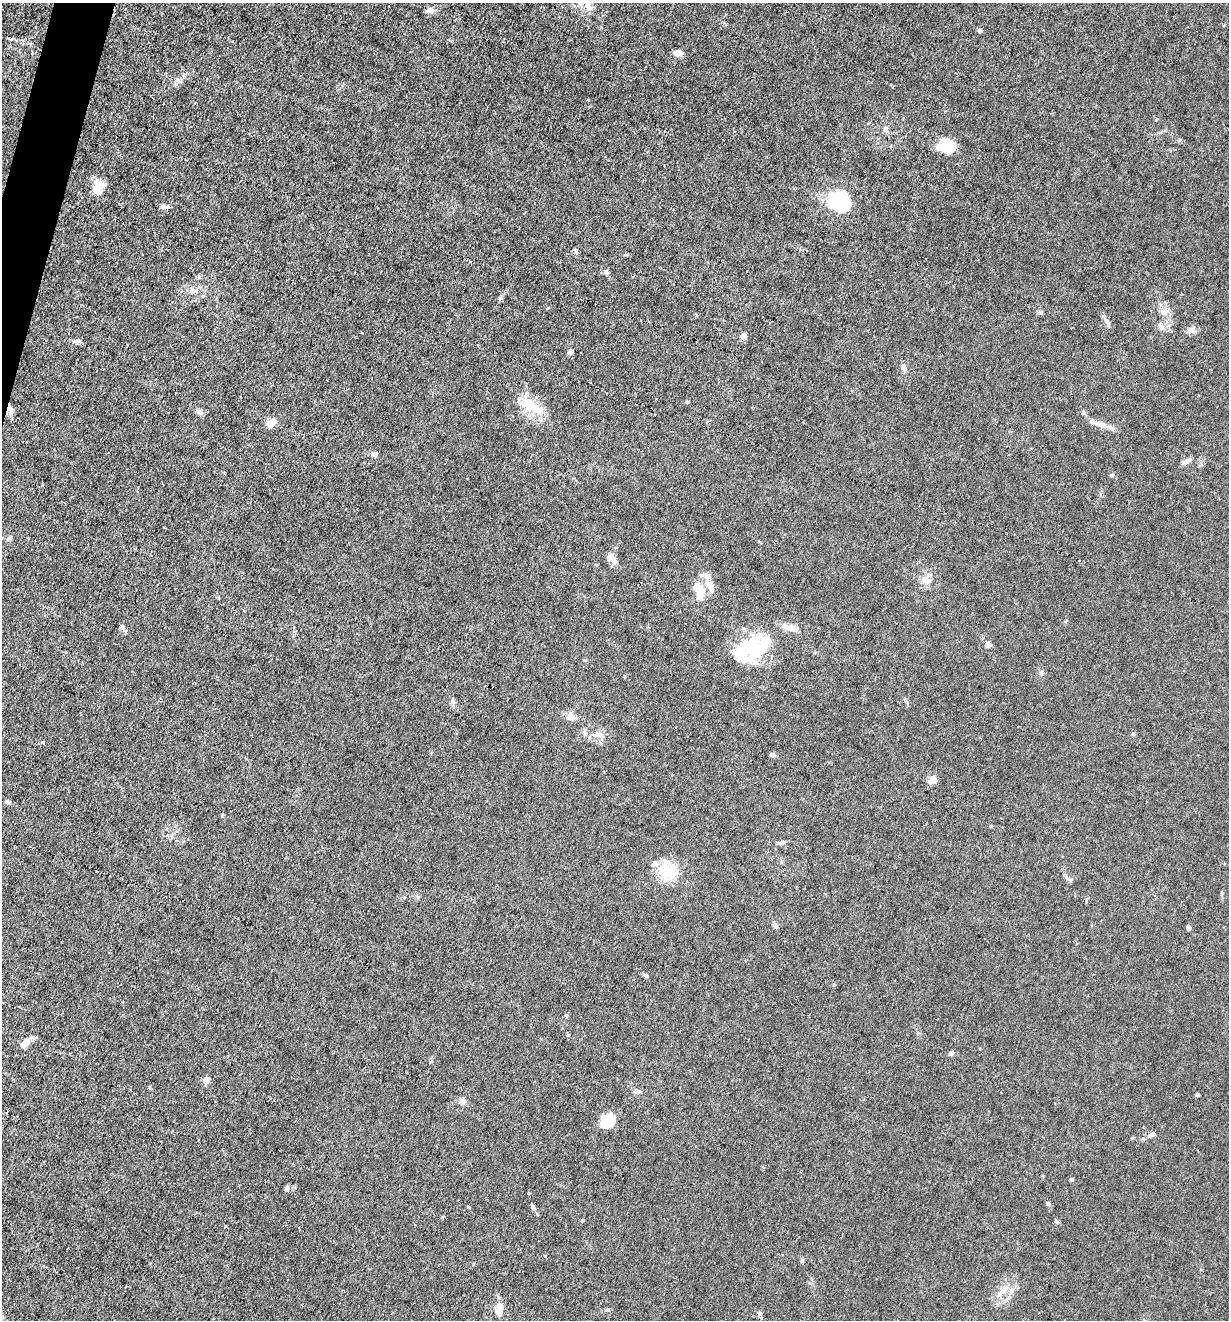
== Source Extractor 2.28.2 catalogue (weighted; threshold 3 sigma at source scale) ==
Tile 11 of 4 x 4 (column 3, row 3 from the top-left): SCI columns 2584-3810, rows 1319-2636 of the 5293 x 5273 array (HDU 1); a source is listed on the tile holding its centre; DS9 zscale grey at full resolution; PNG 1231 x 1322 px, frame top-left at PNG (2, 3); no overlay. Shown black and unused: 1% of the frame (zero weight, under 3 of 4 exposures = <1% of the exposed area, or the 3 px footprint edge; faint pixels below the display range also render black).
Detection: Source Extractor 2.28.2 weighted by HDU 2 'WHT'; one run over the whole footprint, this tile lists its part. Background 0.0242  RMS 0.003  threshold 0.0133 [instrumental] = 3 sigma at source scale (4.5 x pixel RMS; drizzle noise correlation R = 1.50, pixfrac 1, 0.05/0.05 arcsec/px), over >= 5 px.
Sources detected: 83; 4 inside a brighter object's white glare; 4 cosmic-ray / hot-pixel residue — not listed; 9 inside a brighter listed object's ellipse — not listed separately; the other 66 listed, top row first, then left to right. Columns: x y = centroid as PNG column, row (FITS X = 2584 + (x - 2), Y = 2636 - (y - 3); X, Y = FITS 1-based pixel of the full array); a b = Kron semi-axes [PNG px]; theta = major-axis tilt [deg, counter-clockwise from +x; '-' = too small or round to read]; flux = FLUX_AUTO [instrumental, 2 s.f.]
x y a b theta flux
588 6 14 8 -55 2.4
431 10 10 7 13 1.5
458 14 3 3 - 0.28
980 30 6 5 - 0.6
678 53 10 6 -1 1.8
886 129 8 7 - 0.84
949 147 15 11 -80 7.2
97 190 21 12 -70 3
843 205 32 20 -74 13
164 207 12 5 -23 0.89
576 251 7 4 -63 0.53
606 272 7 4 -18 0.52
193 291 11 7 -7 1.5
1165 312 10 6 27 1.1
1106 321 7 6 - 0.79
1161 327 11 6 -40 1.2
1191 330 9 8 - 1.2
744 336 5 5 - 2.7
77 341 9 5 0 0.86
570 352 6 5 - 0.83
903 368 8 7 - 1
687 402 4 4 - 0.34
532 407 34 10 -24 8.1
10 409 18 5 -73 1.7
199 412 9 7 -6 0.93
274 422 11 9 45 1.6
1100 424 14 7 -9 1.8
374 454 6 6 - 1.1
1186 461 13 5 30 1.2
9 538 6 5 - 0.55
612 559 18 8 -39 1.7
926 580 13 9 -49 2.2
710 584 12 10 -69 2.7
699 591 28 12 -74 4.8
122 627 7 6 - 0.63
789 628 14 9 -5 2.2
988 644 7 6 - 1
750 647 33 27 -66 16
1042 673 6 4 90 0.46
570 716 10 10 - 1.8
1133 734 5 4 - 0.39
772 755 7 5 -26 0.7
933 780 11 8 45 2
8 802 7 5 -7 0.73
781 842 11 4 12 0.7
667 871 32 19 -12 9.1
775 925 8 5 -60 0.69
1188 927 5 4 - 0.72
646 976 6 4 -44 0.45
566 1015 5 3 - 0.29
25 1043 12 7 52 2.9
951 1053 7 5 17 0.59
207 1079 8 7 - 1.3
1197 1095 4 4 - 0.44
463 1101 8 7 - 0.98
608 1121 17 13 11 5.1
1152 1134 9 5 40 1.1
1071 1179 5 4 - 0.32
287 1189 6 6 - 0.73
1048 1203 5 4 - 0.46
533 1207 7 4 -73 0.51
1056 1221 6 4 -70 0.38
802 1260 6 5 - 0.49
499 1309 16 8 -89 3.1
607 1310 6 4 2 0.4
759 1313 6 5 - 0.8
Overlapping masked pixels (flux is a lower limit): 1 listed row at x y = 10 409
Isophote crosses this tile's border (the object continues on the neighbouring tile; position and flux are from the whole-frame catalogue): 1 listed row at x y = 588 6
Unlisted compact peaks at least as high as the median listed source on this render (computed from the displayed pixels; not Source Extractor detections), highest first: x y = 500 298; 1112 475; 222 815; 991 826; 568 1035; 582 1221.